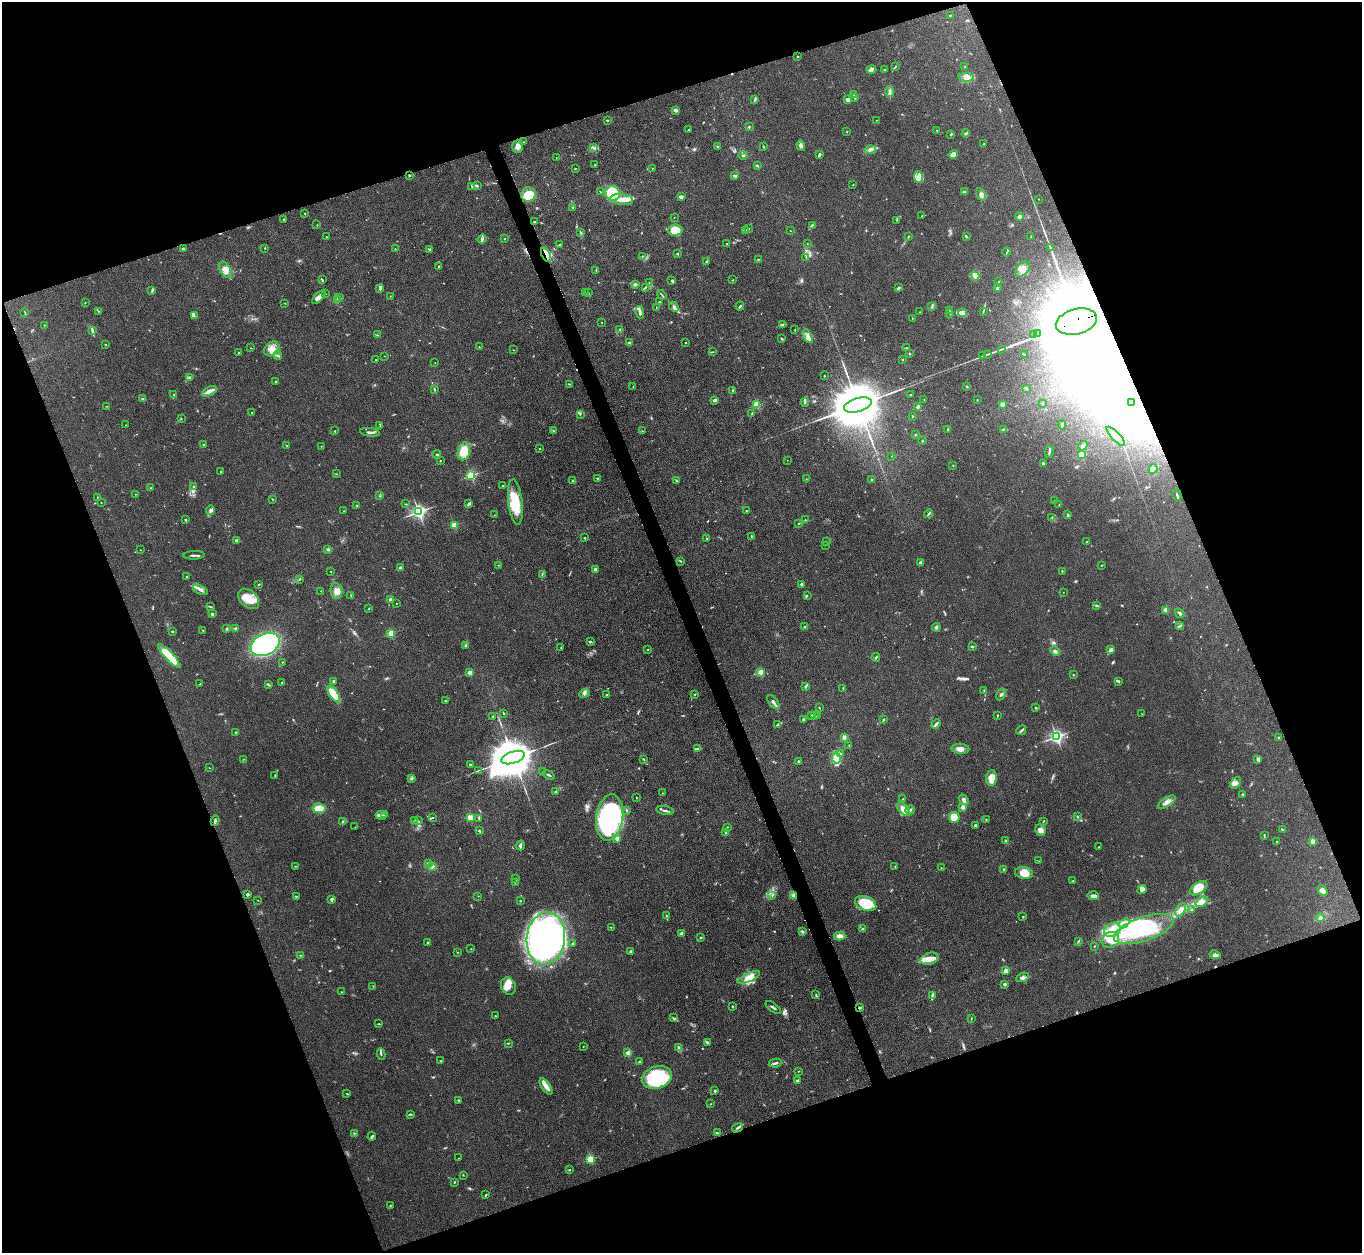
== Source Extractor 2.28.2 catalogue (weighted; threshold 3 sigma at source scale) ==
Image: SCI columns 10-5449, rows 155-5158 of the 5457 x 5441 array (HDU 1 of 3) = the unmasked area's bounding box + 8 px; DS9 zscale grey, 4 x 4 block average (1 PNG px = mean of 4 x 4 image px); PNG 1364 x 1255 px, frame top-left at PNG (2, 2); each listed source drawn as its Kron ellipse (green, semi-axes under 4 px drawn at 4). Shown black and unused: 40% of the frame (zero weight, under 3 of 4 exposures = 1% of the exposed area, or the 3 px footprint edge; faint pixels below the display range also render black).
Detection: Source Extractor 2.28.2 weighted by HDU 2 'WHT'. Background 0.153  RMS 0.0075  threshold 0.0336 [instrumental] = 3 sigma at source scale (4.5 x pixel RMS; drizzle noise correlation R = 1.50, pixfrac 1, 0.05/0.05 arcsec/px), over >= 5 px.
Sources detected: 625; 4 too faint to see at this stretch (4 x 4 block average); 14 inside a brighter object's white glare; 5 cosmic-ray / hot-pixel residue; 3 long thin detections or spike segments (spike, bleed or trail) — neither listed nor drawn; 6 coinciding with a brighter row at this scale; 37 inside a brighter listed object's ellipse — not listed separately; of the other 556, all 500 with FLUX_AUTO >= 1.28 (the completeness limit of this list) listed and drawn (56 fainter detections not listed), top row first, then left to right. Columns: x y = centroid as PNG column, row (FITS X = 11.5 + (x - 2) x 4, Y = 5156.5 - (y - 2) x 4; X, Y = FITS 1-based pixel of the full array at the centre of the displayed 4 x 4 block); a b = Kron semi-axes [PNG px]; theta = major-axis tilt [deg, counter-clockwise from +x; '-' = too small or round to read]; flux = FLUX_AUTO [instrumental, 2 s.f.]
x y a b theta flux
950 15 2 2 - 3
797 56 2 2 - 2.6
895 66 3 2 - 2.9
964 67 2 2 - 1.5
871 69 5 3 - 15
884 70 3 2 - 2.9
966 77 8 3 -5 17
889 92 5 3 - 11
853 95 4 2 - 4
855 97 3 2 - 4.8
754 100 3 2 - 3.4
848 100 3 2 - 17
675 110 4 2 - 19
608 120 2 2 - 3.6
877 120 2 2 - 1.4
749 127 3 2 - 3.3
689 130 3 2 - 4.7
937 131 2 2 - 2.1
847 132 2 2 - 1.4
966 133 4 2 - 5.1
951 134 3 2 - 3.8
523 142 2 2 - 1.7
983 144 3 2 - 3.1
801 145 5 3 - 13
518 146 6 5 - 20
717 146 3 2 - 2.9
764 147 2 2 - 2.3
593 148 3 2 - 5.6
870 150 5 3 - 11
820 154 3 3 - 4.8
953 154 5 3 - 31
743 155 4 3 - 6.1
556 158 2 2 - 1.3
595 165 2 2 - 2.9
757 165 3 2 - 3.5
575 168 2 2 - 4.2
652 168 2 2 - 1.9
409 175 2 2 - 6.9
735 176 4 2 - 8.6
919 177 5 4 - 23
853 185 2 2 - 1.9
472 186 3 2 - 4.6
477 186 3 2 - 4.6
600 191 3 2 - 1.9
964 192 3 3 - 5.5
613 193 7 7 - 140
528 194 7 7 - 75
981 195 7 3 -61 18
682 196 3 3 - 6.6
1038 199 2 2 - 1.4
622 200 11 5 -7 39
573 207 2 2 - 2.9
305 213 2 2 - 2.4
922 216 2 2 - 1.3
674 217 2 2 - 1.4
1019 217 4 3 - 8.9
284 219 2 2 - 4.6
896 220 2 2 - 2.8
534 222 2 2 - 3.9
317 225 2 2 - 1.6
812 225 3 2 - 5.2
748 229 2 2 - 4.1
675 230 7 5 5 96
746 230 3 2 - 7
790 231 2 2 - 1.5
581 232 2 2 - 1.9
909 236 3 2 - 2.2
966 236 2 2 - 4.9
326 237 2 2 - 1.9
1031 237 3 2 - 2.5
482 239 5 2 - 11
505 239 2 2 - 4.6
727 244 2 2 - 1.5
807 244 2 2 - 1.5
560 245 4 2 - 5.6
265 248 2 2 - 3.6
1050 248 2 2 - 1.8
183 249 3 2 - 5.1
395 249 2 2 - 2
430 249 3 2 - 2.7
1007 252 4 2 - 4
677 254 2 2 - 6.2
546 255 7 2 -66 8.6
642 256 2 2 - 1.8
806 257 4 2 - 3.4
758 259 2 2 - 2.5
706 262 2 2 - 3.5
438 267 2 2 - 3.1
1023 269 9 6 50 34
226 270 9 5 -59 36
596 270 2 2 - 1.3
975 276 4 2 - 6.4
322 280 3 2 - 7.3
672 280 3 2 - 15
733 280 2 2 - 3.3
649 282 2 2 - 1.7
998 282 3 2 - 2.5
635 284 3 3 - 8.8
997 287 3 2 - 4
645 288 2 2 - 1.8
898 288 4 3 - 7.4
380 289 4 3 - 5.7
152 290 2 2 - 3.7
585 293 3 2 - 2.5
588 293 2 2 - 2.1
325 294 2 2 - 1.5
662 295 5 2 - 4.9
390 296 2 2 - 1.7
319 297 8 4 47 20
340 298 2 2 - 1.7
337 299 2 2 - 1.6
85 302 2 2 - 1.7
659 302 2 2 - 3.2
285 303 2 2 - 1.3
740 306 4 2 - 5.9
932 306 3 2 - 2.4
656 307 2 2 - 1.6
674 307 6 3 -44 11
99 311 3 2 - 2.2
950 311 2 2 - 2.5
983 311 3 2 - 3.3
25 312 2 2 - 2.4
640 312 6 3 -82 15
920 312 2 2 - 1.7
950 313 2 2 - 2.3
962 313 4 2 - 9.9
194 316 3 2 - 4.2
912 318 2 2 - 1.6
1076 322 21 12 14 130000
602 323 2 2 - 1.4
44 325 2 2 - 1.7
782 325 3 2 - 4.9
620 329 3 2 - 5
795 330 2 2 - 1.7
92 331 4 2 - 6.4
1038 334 2 2 - 3.4
378 335 3 2 - 3
1034 335 2 2 - 2.6
808 336 7 3 -59 20
782 339 2 2 - 2.7
629 343 2 2 - 6.4
685 343 2 2 - 3.1
105 345 2 2 - 3.8
479 347 2 2 - 1.8
251 348 3 2 - 1.8
907 348 2 2 - 1.6
272 349 8 6 41 37
1001 349 2 2 - 1.7
513 350 2 2 - 1.6
239 352 2 2 - 3.1
713 352 2 2 - 1.9
909 354 2 2 - 3.1
987 354 4 2 - 3.8
1024 354 3 2 - 3.7
278 355 4 2 - 7.9
384 356 2 2 - 1.7
983 356 2 2 - 2.4
375 360 2 2 - 4.3
902 360 2 2 - 1.8
435 363 2 2 - 1.5
824 376 2 2 - 1.9
189 377 3 2 - 5.7
276 381 3 2 - 2.9
569 384 3 2 - 4.4
967 386 3 2 - 2.6
633 387 2 2 - 1.7
1026 388 3 2 - 3.4
434 389 3 2 - 4.4
733 390 2 2 - 3.9
209 391 8 3 26 23
173 394 2 2 - 1.6
910 395 2 2 - 1.6
143 398 2 2 - 2.7
924 399 2 2 - 1.5
714 400 4 2 - 12
977 400 2 2 - 2.4
805 402 4 2 - 6.6
1132 402 2 2 - 3.2
1043 403 3 2 - 3.3
1002 404 3 3 - 11
757 405 2 2 - 200
858 405 14 6 17 45000
106 406 2 2 - 1.5
918 407 3 2 - 11
251 413 2 2 - 2.6
580 414 3 3 - 4.1
751 414 2 2 - 1.9
913 416 2 2 - 2.1
181 419 2 2 - 1.8
126 425 2 2 - 1.7
1062 425 4 2 - 7.9
380 426 4 2 - 4
1003 429 4 2 - 4.1
948 430 4 2 - 3.4
335 431 2 2 - 5.1
553 431 3 2 - 2.9
642 431 2 2 - 1.5
370 432 10 2 -7 13
915 435 2 2 - 3.9
1116 436 12 3 -46 27
922 441 2 2 - 2.9
204 445 2 2 - 5.4
287 446 2 2 - 1.9
321 446 2 2 - 1.7
1083 446 5 3 - 9.5
539 449 2 2 - 2.6
464 451 9 6 77 78
1049 452 6 2 80 6.9
437 454 4 2 - 6.1
1081 455 2 2 - 55
892 456 2 2 - 1.4
440 460 2 2 - 2.1
787 460 2 2 - 1.4
1043 464 4 2 - 7.7
953 465 2 2 - 1.9
1153 469 5 4 - 14
221 472 2 2 - 4
337 474 2 2 - 1.6
471 475 2 2 - 490
597 478 2 2 - 2.9
806 479 2 2 - 1.6
871 479 3 2 - 2.6
573 481 3 3 - 6.1
676 481 3 2 - 3
503 485 2 2 - 3.8
194 487 3 2 - 3.9
150 488 2 2 - 1.6
135 494 2 2 - 1.5
1177 495 6 2 -72 6.1
380 496 2 2 - 2.6
97 497 2 2 - 2.1
272 499 2 2 - 2.3
1054 501 2 2 - 2.1
515 502 23 7 -83 130
101 503 2 2 - 1.8
405 504 2 2 - 1.8
469 504 2 2 - 3.3
1059 504 2 2 - 2
357 506 3 2 - 3.8
210 510 5 3 - 10
344 511 2 2 - 3.1
746 511 2 2 - 2.4
419 512 2 2 - 1200
928 514 5 2 - 5.3
494 515 2 2 - 1.3
1068 515 3 2 - 6.5
1052 517 2 2 - 2.5
186 520 2 2 - 4.2
805 520 2 2 - 2
799 523 2 2 - 2.9
454 525 2 2 - 190
751 536 3 2 - 2.2
585 538 2 2 - 4.2
707 538 2 2 - 2.2
237 541 2 2 - 17
827 542 2 2 - 2.2
1087 542 2 2 - 3.6
825 545 2 2 - 1.6
328 549 3 2 - 5.5
141 550 2 2 - 1.5
194 555 10 2 1 11
681 561 3 2 - 3.8
920 563 3 2 - 11
498 565 2 2 - 1.6
1102 565 2 2 - 2.3
401 567 2 2 - 32
595 570 3 2 - 19
331 571 2 2 - 1.7
1062 571 2 2 - 3.4
542 574 2 2 - 2.8
187 577 2 2 - 2.2
299 580 2 2 - 1.7
259 584 3 2 - 2.7
802 584 3 3 - 6.4
200 590 8 3 -25 14
321 591 2 2 - 1.8
336 591 8 6 -81 28
1063 592 2 2 - 1.6
351 595 2 2 - 3
807 596 2 2 - 2.6
249 599 12 8 -44 80
390 599 3 2 - 7.7
396 604 2 2 - 1.9
1096 605 3 2 - 3.6
210 607 3 2 - 3.4
369 609 2 2 - 2.1
1166 610 3 3 - 22
1180 613 5 2 - 10
212 614 2 2 - 20
805 626 2 2 - 2.5
1180 626 2 2 - 2.9
936 627 4 3 - 6.5
236 628 4 2 - 5.5
227 629 3 2 - 3.9
203 630 2 2 - 1.4
172 631 3 2 - 2.7
391 633 2 2 - 120
590 642 3 2 - 5.3
265 644 15 10 27 990
465 645 3 2 - 5
972 646 3 2 - 5.5
561 648 3 2 - 2.9
648 650 2 2 - 1.9
1111 650 4 3 - 13
1055 651 5 3 - 9.9
169 656 16 4 -47 200
876 657 4 2 - 5.9
282 662 2 2 - 2.3
470 672 2 2 - 50
761 672 2 2 - 65
1073 675 2 2 - 2.8
333 681 2 2 - 4.3
1119 681 2 2 - 1.9
282 682 2 2 - 3.7
200 684 2 2 - 1.9
268 684 3 2 - 3.8
806 686 4 2 - 7.3
843 688 2 2 - 2.7
984 691 3 2 - 3.9
584 693 5 2 - 8.7
334 694 9 4 -56 110
606 694 2 2 - 2
695 694 2 2 - 2.1
1001 694 6 2 59 7.8
445 701 2 2 - 9.4
773 702 8 2 -54 17
819 708 3 2 - 2.7
1036 708 3 2 - 3.9
503 713 3 2 - 3.4
1142 714 2 2 - 1.4
812 715 2 2 - 2.5
997 715 2 2 - 2.4
493 716 2 2 - 4.6
815 716 2 2 - 2.7
818 716 2 2 - 1.9
803 719 2 2 - 5.8
883 719 2 2 - 3
936 724 5 2 - 10
778 725 2 2 - 2.3
1021 730 5 2 - 6.2
235 732 2 2 - 3.6
844 737 2 2 - 26
1056 737 3 3 - 260
1279 738 2 2 - 2.4
849 745 2 2 - 1.8
698 748 4 2 - 5.8
960 749 9 5 -3 27
841 753 2 2 - 3
513 758 12 6 19 30000
836 758 5 4 - 19
243 759 2 2 - 1.5
644 759 3 2 - 3
1258 760 4 2 - 5.3
798 761 4 2 - 3.4
470 764 3 2 - 5.3
209 768 2 2 - 1.4
479 770 2 2 - 1.7
543 771 2 2 - 1.9
275 775 4 2 - 3.8
549 775 6 2 -21 6.8
412 778 3 2 - 4.7
991 778 7 5 85 53
1236 783 6 4 52 17
555 791 2 2 - 3.2
662 793 2 2 - 1.4
1243 795 3 2 - 3.7
636 798 2 2 - 2.1
903 799 2 2 - 1.8
964 800 6 3 -52 13
1167 802 10 4 33 23
963 807 2 2 - 18
319 808 6 5 - 75
903 809 9 4 -46 35
627 810 2 2 - 2.6
910 810 4 3 - 7.7
665 811 8 2 -11 11
385 814 3 2 - 5
381 816 5 2 - 9.7
470 817 2 2 - 130
610 817 23 13 82 890
954 817 5 5 - 94
1078 817 3 2 - 2.5
432 818 3 2 - 3.5
479 818 2 2 - 3.1
986 819 2 2 - 1.8
415 820 3 2 - 3.2
215 821 5 2 - 7.4
418 821 2 2 - 1.8
1043 821 4 2 - 2.9
343 822 3 2 - 5.2
975 825 3 2 - 7.2
355 827 2 2 - 1.4
727 827 3 2 - 3.3
1040 830 6 5 - 24
1282 830 2 2 - 3.3
479 831 3 2 - 3.5
726 832 3 2 - 4.7
1264 836 2 2 - 2.5
617 838 2 2 - 29
1005 841 3 2 - 5.3
1312 841 3 3 - 19
1276 842 2 2 - 1.9
520 845 5 3 - 8.5
1099 847 2 2 - 2.3
1039 861 2 2 - 2.2
428 863 2 2 - 3.4
296 866 2 2 - 2.1
432 866 3 3 - 9.3
895 867 2 2 - 1.6
941 868 2 2 - 2.1
1004 869 3 2 - 3.7
1024 873 9 6 -9 52
516 879 2 2 - 1.4
1073 881 2 2 - 1.8
515 882 3 2 - 2.9
1198 888 10 5 34 84
1142 889 5 4 - 16
1322 891 6 4 -44 21
247 894 2 2 - 9.1
772 895 2 2 - 3.1
296 896 2 2 - 2.8
478 896 2 2 - 1.6
794 896 4 3 - 17
1093 896 6 3 -2 15
332 899 3 3 - 8.7
258 900 2 2 - 1.5
520 901 2 2 - 2.2
1202 902 7 4 33 26
866 903 11 7 -21 160
1181 910 7 4 61 23
1192 910 2 2 - 4
666 916 3 2 - 2.5
1023 917 2 2 - 2.8
1320 918 4 3 - 8.8
1124 923 6 3 39 20
611 927 2 2 - 1.8
862 929 2 2 - 3.6
1144 929 31 12 19 430
1112 930 9 6 28 54
802 931 4 2 - 7.3
682 934 4 3 - 10
840 936 6 3 15 20
546 938 26 19 84 1900
701 938 2 2 - 4
1111 940 9 7 31 52
1078 941 3 2 - 3.9
428 943 2 2 - 6.1
573 944 3 2 - 7.1
1094 946 2 2 - 2.4
471 949 2 2 - 1.3
631 951 3 2 - 8.1
457 952 2 2 - 1.4
300 955 2 2 - 2.5
1215 955 5 3 - 10
930 959 9 6 17 41
1006 971 3 2 - 18
749 977 12 4 25 43
1023 977 6 3 24 13
1004 984 4 3 - 6.5
373 986 2 2 - 1.3
508 986 9 7 -68 69
342 992 3 2 - 2.4
816 995 2 2 - 2.2
932 995 3 2 - 5.4
732 1007 2 2 - 4.6
773 1007 9 2 -37 8.5
859 1008 2 2 - 4.6
495 1016 2 2 - 2.4
673 1018 2 2 - 1.9
971 1018 3 2 - 2.4
378 1024 2 2 - 3
707 1042 4 2 - 5.3
508 1043 3 2 - 2.8
583 1047 2 2 - 1.7
679 1048 4 3 - 7.3
628 1053 3 2 - 19
381 1054 5 2 - 5.7
441 1061 2 2 - 2
640 1062 3 2 - 5.5
775 1063 6 2 11 9.1
798 1071 2 2 - 1.6
657 1077 15 11 18 290
798 1080 3 2 - 5.7
546 1087 9 3 -54 33
715 1091 3 2 - 4
347 1094 3 2 - 3
459 1100 3 2 - 4.5
710 1104 2 2 - 2.1
410 1114 4 2 - 4.4
737 1128 6 2 29 9.1
354 1133 2 2 - 2.6
717 1133 4 2 - 5.5
372 1136 4 2 - 6.4
459 1158 2 2 - 1.6
590 1159 3 3 - 60
569 1170 2 2 - 2.3
463 1175 2 2 - 1.6
454 1182 2 2 - 2.9
486 1195 3 2 - 3.2
390 1206 3 2 - 3.2
Overlapping masked pixels (flux is a lower limit): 6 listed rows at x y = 546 255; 1076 322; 1038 334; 1034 335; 794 896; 859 1008
Diffuse or blended objects may show on this block-average render without a row.